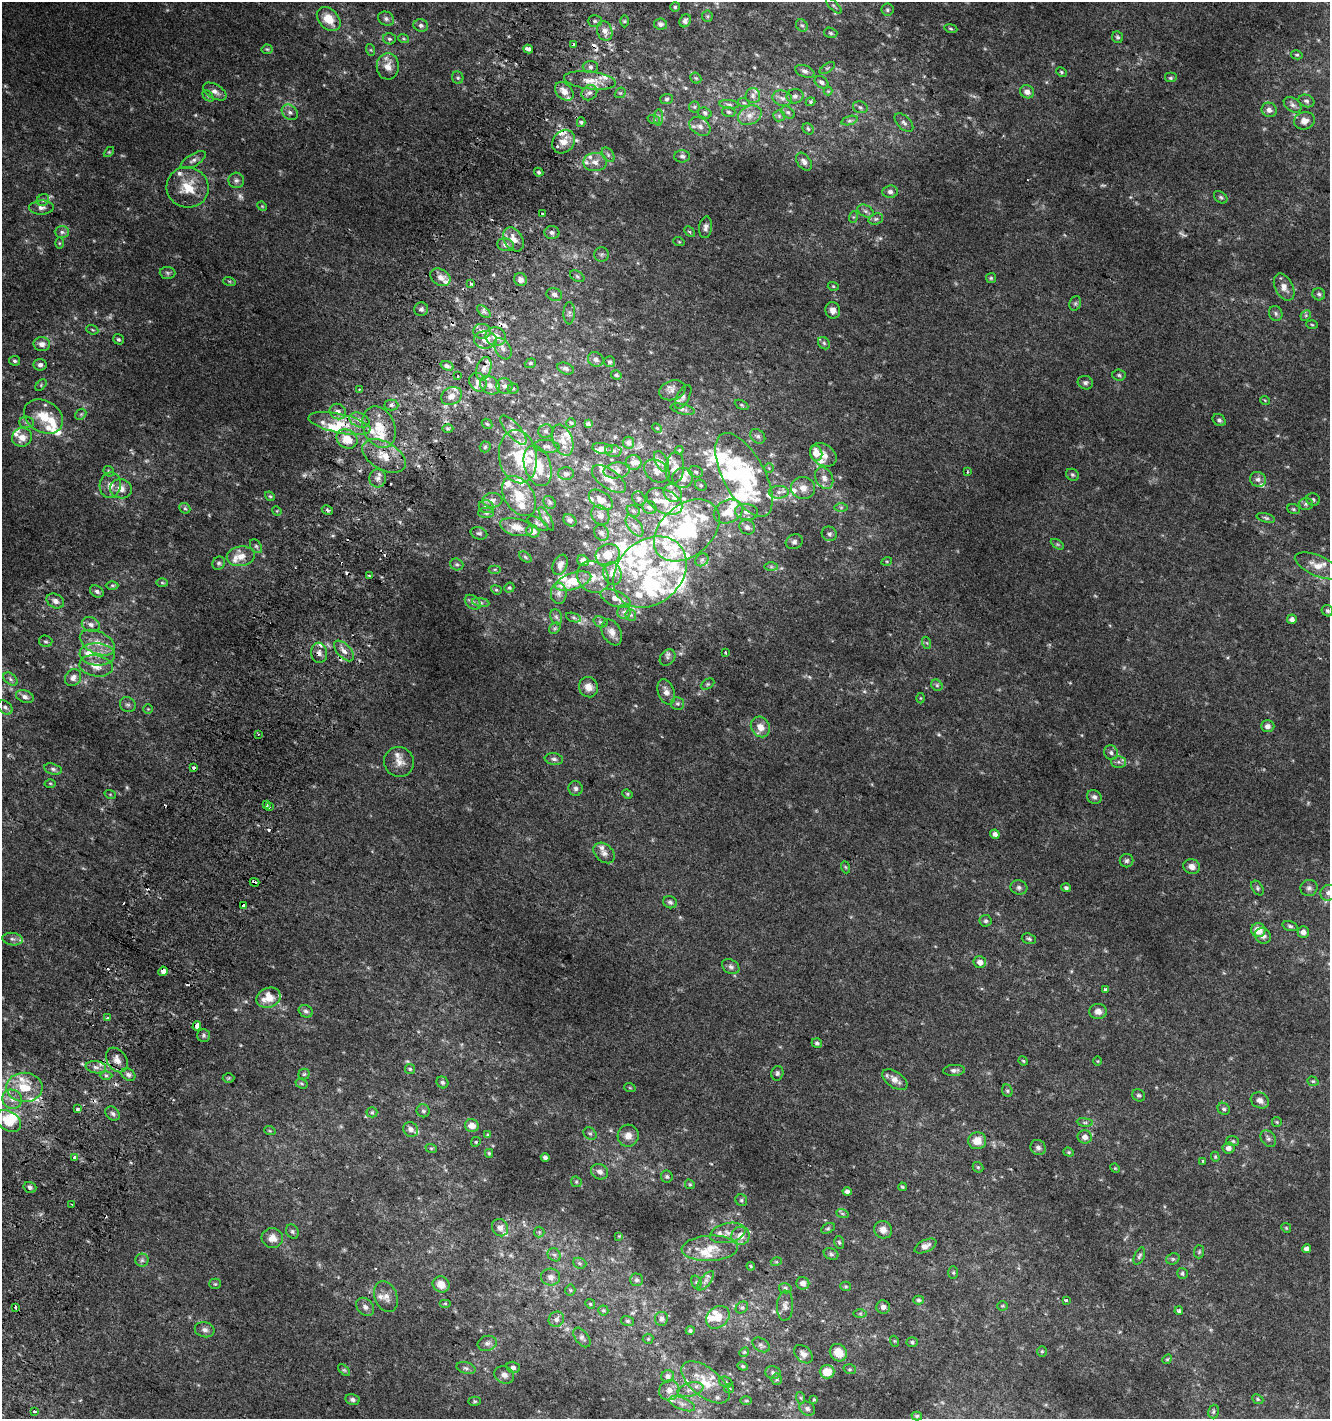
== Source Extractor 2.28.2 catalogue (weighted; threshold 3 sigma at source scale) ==
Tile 7 of 4 x 4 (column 3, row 2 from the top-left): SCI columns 2966-4293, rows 2853-4269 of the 5865 x 5714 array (HDU 1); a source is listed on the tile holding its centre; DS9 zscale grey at full resolution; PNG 1332 x 1421 px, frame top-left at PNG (2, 2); each listed source drawn as its Kron ellipse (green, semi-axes under 4 px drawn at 4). Shown black and unused: <1% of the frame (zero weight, under 2 of 3 exposures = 2% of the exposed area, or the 3 px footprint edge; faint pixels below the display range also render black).
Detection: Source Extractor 2.28.2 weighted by HDU 2 'WHT'; one run over the whole footprint, this tile lists its part. Background 0.0117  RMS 0.0064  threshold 0.0286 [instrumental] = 3 sigma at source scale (4.5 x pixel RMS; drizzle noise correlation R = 1.50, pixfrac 1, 0.0396/0.0396 arcsec/px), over >= 5 px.
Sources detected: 640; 14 too faint to see at this stretch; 3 inside a brighter object's white glare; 18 cosmic-ray / hot-pixel residue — neither listed nor drawn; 112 inside a brighter listed object's ellipse — not listed separately; the other 493 listed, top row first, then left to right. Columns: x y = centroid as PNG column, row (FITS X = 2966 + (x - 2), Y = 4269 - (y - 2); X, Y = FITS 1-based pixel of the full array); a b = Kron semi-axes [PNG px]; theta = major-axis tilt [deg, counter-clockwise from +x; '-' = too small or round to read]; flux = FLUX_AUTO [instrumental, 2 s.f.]
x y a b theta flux
834 6 10 3 -45 0.97
675 7 4 4 - 0.87
887 10 6 6 - 1.4
707 16 5 5 - 0.98
329 19 14 9 -46 10
386 19 8 6 -29 1.9
595 21 7 5 0 1.5
625 21 6 4 90 0.91
685 21 7 5 59 1.9
661 24 6 5 - 2.1
421 25 7 6 - 1.7
802 25 7 5 -48 1.3
951 28 6 3 -10 0.84
605 31 10 7 -71 4
831 33 7 5 -17 1.2
1118 37 6 5 - 1.2
389 39 6 5 - 1.2
404 39 5 3 - 0.71
573 45 4 3 - 2
267 49 5 5 - 0.85
528 49 5 3 - 24
371 50 6 4 -71 0.72
1297 55 6 4 -12 0.89
388 66 13 11 -87 5.7
590 67 8 6 -3 1.8
827 68 9 3 33 0.89
805 71 10 5 -21 2
1061 72 5 4 - 0.82
458 78 6 5 - 1.2
696 78 6 5 - 0.9
1170 78 6 5 - 1.2
590 80 26 9 -7 9.2
821 82 7 5 -36 1.9
215 91 13 7 -30 3.4
564 91 11 7 -46 5.1
828 91 4 4 - 0.6
1027 92 7 6 - 3.5
589 93 8 7 - 2.7
620 93 6 4 41 0.92
208 96 7 4 -45 0.85
753 96 7 7 - 2.2
795 96 8 7 - 2.2
782 98 10 7 -17 2.8
667 99 6 5 - 1.2
1306 101 8 6 -19 1.6
811 102 5 4 - 0.8
744 103 6 3 -18 0.8
729 104 10 4 -5 1.5
1293 105 10 6 -36 2.1
694 107 5 5 - 0.99
860 107 7 5 -16 1.5
1269 110 8 7 - 2.9
290 112 9 7 -39 2.5
729 112 7 5 -17 1.1
788 112 7 5 -38 1.2
705 113 7 5 -18 1.5
750 115 12 9 26 4.9
779 116 6 5 - 1.1
659 117 8 4 89 1.6
654 120 6 4 -19 0.97
849 121 8 3 19 1.2
1304 121 10 8 14 3.9
581 122 5 4 - 0.99
904 123 11 6 -44 2.3
700 126 11 8 -34 3.6
808 129 6 5 - 1
564 142 12 10 50 7.1
109 152 6 4 44 0.68
608 155 8 5 -55 1.4
682 156 8 6 1 1.6
193 160 14 6 31 2.8
595 162 12 9 1 4.5
804 162 10 6 -54 2.5
539 172 5 3 - 0.97
236 180 8 7 - 2
188 187 21 20 - 16
890 192 7 6 - 2.3
1221 197 7 5 -40 1.3
43 200 6 5 - 1.5
262 206 5 4 - 0.66
41 207 12 7 2 3.1
865 211 9 5 -27 1.8
542 214 3 2 - 1.2
853 217 6 4 71 0.74
876 219 7 5 20 1.5
706 227 11 6 82 2.5
62 232 7 6 - 2
552 232 7 6 - 1.9
689 232 6 4 -46 0.88
513 239 13 9 -60 6
679 242 5 3 - 0.63
59 243 6 4 -90 0.72
505 245 8 6 -12 2.3
601 254 7 7 - 1.5
167 273 8 6 -3 1.4
577 276 8 5 -31 1.2
440 277 11 8 -32 4.4
991 278 5 5 - 0.83
520 280 7 6 - 2.5
229 281 6 4 -18 0.86
471 283 3 3 - 3.3
833 286 5 3 - 0.61
1284 287 14 9 -63 4.9
554 294 8 6 -17 2.1
1319 294 6 6 - 1.5
1075 303 7 5 69 1.4
421 309 7 6 - 1.7
833 310 8 7 - 3.2
484 311 8 4 -44 1.8
569 313 11 5 89 2
1276 313 8 6 -72 1.6
1306 315 6 4 46 0.96
1312 325 5 3 - 0.66
92 330 6 4 -21 0.83
482 331 9 7 2 3.3
496 336 10 9 - 6
118 339 6 5 - 1.1
485 340 11 8 -2 5.6
824 343 7 5 -47 1.3
42 344 8 7 - 3.5
503 349 11 7 -59 3.3
596 359 8 7 - 2.7
15 361 5 4 - 1.3
610 362 5 5 - 1.4
530 363 6 4 21 0.95
40 365 6 6 - 2.5
447 366 7 4 -20 1.7
566 368 9 5 -21 2
484 369 12 7 73 4.4
616 375 5 4 - 1.1
1119 375 6 5 - 1.1
458 376 3 3 - 3.4
478 382 9 8 - 4.1
1085 383 8 6 -26 1.8
41 385 7 4 47 0.95
490 385 11 8 -38 4.2
504 386 8 7 - 2.6
359 389 4 3 - 0.83
513 389 5 5 - 0.93
672 390 13 9 19 3.4
451 396 11 8 28 4.3
683 397 13 6 62 2.4
1265 400 5 3 - 0.53
391 405 7 5 0 1.6
742 405 7 4 -27 0.97
683 409 12 5 -13 2
338 411 8 7 - 3.4
81 414 6 4 44 0.91
44 417 21 15 -32 14
359 420 10 7 -21 4.1
1219 420 7 5 -37 1.5
27 422 7 5 -3 1.5
339 423 32 9 -12 17
571 423 4 4 - 0.93
487 424 6 4 -43 0.99
588 424 4 4 - 1.4
379 427 21 16 -67 17
657 428 5 3 - 0.62
448 429 5 3 - 0.88
513 430 18 7 -49 5.3
546 431 7 6 - 2
758 436 8 6 -44 1.9
22 437 10 9 - 6.9
347 439 11 9 -33 12
563 440 16 9 -70 6.1
628 443 6 5 - 1.9
547 446 12 6 -7 2.3
485 447 5 5 - 0.99
603 448 10 5 -7 2.5
679 450 4 4 - 0.69
613 451 8 6 -9 1.8
816 453 8 6 -75 7.1
823 455 14 10 -35 5.5
384 456 24 14 -30 15
518 457 27 19 -81 20
661 461 11 6 -62 2.8
633 462 8 7 - 3.2
538 466 21 13 -71 13
675 468 15 9 85 5.2
769 468 5 5 - 0.82
617 470 13 8 7 3.8
109 471 6 4 -44 1
657 471 14 10 -36 4.4
696 472 7 5 -18 1.3
967 472 4 2 - 0.64
566 474 8 6 -1 1.8
744 475 46 21 -61 63
1073 475 7 5 -31 1.2
378 478 9 8 - 3.6
683 478 10 10 - 5.6
824 478 11 8 -64 4.3
609 479 20 9 -36 6.1
1258 479 8 7 - 2.6
110 485 13 10 76 5.1
701 485 6 5 - 0.96
803 488 12 11 - 5.8
121 489 11 9 -8 5.3
779 492 10 6 2 3.3
673 493 9 8 - 3.4
270 496 5 4 - 0.82
519 496 22 14 -57 13
639 499 7 6 - 1.6
1313 499 7 6 - 1.4
492 500 10 7 5 2.8
601 500 13 8 -34 5.3
664 501 19 11 -27 8.9
550 502 7 5 -53 1.2
1306 504 7 6 - 1.7
486 507 7 6 - 2
650 507 7 6 - 2.3
841 507 7 4 0 1.2
185 508 6 5 - 1.1
1294 509 6 5 - 0.99
327 510 6 4 -28 1.2
277 511 5 4 - 0.65
633 511 7 5 -22 1.3
728 511 15 11 24 11
747 512 11 8 -9 4.2
486 513 8 5 0 1.4
600 515 10 8 -58 3.3
1266 518 9 4 -15 1.3
546 519 13 4 -60 1.9
570 520 7 5 -40 1.6
538 524 11 5 -31 1.5
634 526 12 6 -52 3.2
516 527 17 8 -14 5.9
747 527 8 7 - 2.4
687 530 37 25 41 61
533 531 7 6 - 3.8
479 533 8 6 -16 1.4
601 533 8 7 - 1.9
829 534 8 7 - 2.1
794 542 8 7 - 1.9
1057 544 7 4 -31 0.95
256 546 8 5 -54 1.4
608 555 12 10 24 9.2
241 556 14 10 8 6.9
525 557 7 4 -37 1
702 560 7 6 - 1.8
583 561 6 5 - 3.4
887 561 5 3 - 0.66
219 563 7 6 - 1.3
457 564 6 6 - 1.4
560 565 10 7 67 3
1318 566 24 10 -23 8.5
771 567 7 4 0 1
495 569 6 4 0 0.94
650 572 40 31 42 59
612 574 11 9 -75 6.1
369 576 3 2 - 0.62
593 577 17 14 -45 8.1
573 581 19 8 18 18
162 583 6 4 -2 0.95
112 585 6 4 0 1.1
509 588 5 4 - 1
496 590 5 4 - 0.88
97 591 7 5 -33 1.8
559 593 10 8 89 2.8
615 598 16 7 -22 5.2
55 601 9 7 -28 3.3
473 602 9 6 -41 2.2
481 602 9 4 -9 1.7
1327 611 6 5 - 1.3
624 612 7 6 - 1.9
631 615 6 5 - 1.2
556 617 8 6 -67 1.4
574 618 8 3 -19 1.1
1292 619 5 4 - 2.8
600 622 7 5 -19 1.2
91 625 9 7 -23 3
555 628 6 5 - 1.1
612 632 14 9 -63 4.8
46 641 7 5 -14 1.3
97 643 19 11 -26 8.8
927 643 6 4 -71 0.84
344 651 12 6 -47 3.8
725 652 3 2 - 1.5
319 653 10 8 -82 3
97 654 18 11 -4 9.6
667 657 9 7 49 2
96 666 17 10 -9 8.3
73 678 9 7 51 3.4
10 679 8 5 -38 1.6
708 684 7 5 26 1.1
937 685 6 5 - 1.1
588 687 10 9 - 5.4
666 692 13 8 -69 4.2
25 697 9 6 -20 2.5
920 698 5 3 - 0.56
677 704 6 6 - 1.3
128 705 8 7 - 1.9
5 707 8 6 -40 1.9
148 709 5 4 - 0.77
1268 726 7 6 - 2.5
760 727 11 9 -57 5.7
258 734 3 3 - 0.72
1111 752 7 6 - 2
554 759 9 5 -8 2
399 762 15 14 - 6.2
1118 762 7 6 - 1.7
193 768 3 3 - 4
53 769 9 5 -16 1.6
50 783 5 3 - 0.66
576 788 7 7 - 1.9
110 794 6 3 -19 0.57
627 794 5 4 - 0.79
1094 797 8 6 -35 1.9
267 805 3 3 - 2.3
269 806 3 3 - 1.8
995 834 5 4 - 2.7
604 853 12 8 -42 3.3
1127 861 7 6 - 1.6
1192 866 8 7 - 4.1
845 867 6 4 -70 0.73
254 882 5 3 - 8.6
1019 887 8 7 - 1.9
1066 888 5 4 - 1.4
1257 888 8 5 -55 1.3
1309 888 8 8 - 2.1
1328 893 8 7 - 2.5
670 902 7 6 - 1.6
243 905 3 3 - 9.6
986 921 6 6 - 1.3
1290 926 8 4 -16 1.3
1258 930 7 7 - 7.4
1303 932 5 5 - 3.4
1263 936 8 7 - 2.9
12 939 10 6 -9 2
1029 939 7 5 -18 1.2
980 962 6 6 - 4.2
731 967 9 6 -32 2.1
163 971 5 4 - 3.3
1105 989 4 3 - 2.1
268 998 12 10 19 11
306 1011 7 6 - 1.6
1098 1011 9 7 -3 3.7
108 1018 3 3 - 2.1
197 1026 5 3 - 11
204 1035 6 6 - 1.4
817 1043 5 5 - 1.4
117 1060 13 9 -57 5.2
1023 1061 5 4 - 0.74
1098 1061 4 3 - 0.5
96 1067 10 6 -8 2.5
410 1069 5 5 - 0.85
954 1070 11 5 3 2.2
777 1073 7 6 - 1.5
304 1074 5 5 - 0.94
106 1075 6 4 -1 1.1
128 1075 7 5 -33 1.9
229 1078 6 5 - 0.84
895 1080 14 8 -35 5.4
1313 1081 6 4 -19 0.86
442 1082 6 5 - 1.4
301 1084 6 4 -19 0.94
24 1087 18 14 -2 16
630 1088 6 3 -19 0.64
1007 1091 6 5 - 1.1
1138 1095 6 6 - 1.4
12 1099 10 9 - 4.2
1260 1100 9 7 -28 3.8
77 1109 3 3 - 1.1
1224 1109 6 5 - 1.5
423 1111 6 6 - 1.4
372 1112 5 5 - 0.95
113 1114 8 6 -44 1.8
8 1121 14 9 -34 13
1085 1122 8 4 -8 1.3
1277 1122 5 4 - 0.77
472 1126 7 6 - 5.8
411 1129 8 7 - 2.8
270 1131 6 3 -18 0.66
590 1134 7 5 -40 1.3
488 1135 4 3 - 0.79
628 1136 11 10 - 5.1
1085 1137 7 6 - 3.8
1268 1139 9 6 -51 2.1
977 1141 9 8 - 7.6
1233 1141 6 5 - 1
476 1142 5 4 - 0.81
1038 1147 8 7 - 2.1
431 1148 6 3 -18 0.77
1228 1148 6 5 - 3
1069 1152 5 4 - 0.78
489 1153 4 3 - 0.8
545 1157 4 4 - 1.6
1215 1157 5 4 - 0.77
75 1158 3 3 - 4.7
1203 1161 3 3 - 1.3
978 1167 6 4 -43 0.89
1115 1168 5 4 - 0.63
600 1172 9 7 -26 3.3
667 1177 6 6 - 1.4
576 1182 5 5 - 0.95
690 1184 5 4 - 0.86
30 1187 6 5 - 1.7
902 1187 4 3 - 0.76
847 1192 4 4 - 2.3
741 1200 6 5 - 1
71 1204 3 2 - 0.76
842 1213 6 4 -19 1
500 1228 9 7 -56 3.7
828 1228 7 5 29 0.99
1286 1228 5 4 - 0.7
883 1230 9 8 - 4.2
292 1231 7 6 - 1.5
539 1232 5 5 - 0.91
728 1233 18 9 13 5.4
619 1236 3 3 - 0.53
741 1236 9 9 - 7.1
272 1238 10 10 - 5.2
839 1242 6 5 - 0.95
925 1246 12 6 26 3.2
710 1248 28 12 3 11
1306 1249 4 4 - 2.8
1199 1252 6 5 - 0.93
831 1254 7 5 -23 1.3
554 1255 7 6 - 1.6
1139 1256 9 5 65 1.5
1173 1259 7 5 20 1.2
142 1260 6 6 - 1.6
776 1262 5 3 - 0.59
580 1263 7 5 -21 1.3
751 1266 4 3 - 0.66
953 1273 6 5 - 0.94
1182 1273 6 5 - 1.2
551 1277 9 8 - 3.3
636 1280 6 6 - 1.4
706 1281 12 5 50 2
696 1282 7 5 -71 1.1
803 1283 6 6 - 3
215 1284 5 5 - 0.91
441 1284 9 7 -30 6.8
846 1286 5 4 - 0.81
785 1288 6 5 - 1.3
570 1290 5 5 - 0.82
386 1296 16 11 -70 5
919 1300 5 4 - 1.2
1066 1300 3 3 - 3.5
445 1304 6 4 0 0.88
590 1304 5 4 - 0.79
785 1306 15 8 87 3.2
1002 1306 5 4 - 0.7
365 1307 10 7 -46 2.8
742 1307 7 5 39 1.2
883 1307 7 6 - 2.4
15 1308 3 3 - 2.9
603 1310 5 5 - 0.83
1179 1311 4 3 - 2.6
860 1313 6 4 0 1.1
718 1317 13 10 41 8
556 1319 8 7 - 2.9
661 1319 7 6 - 2.2
628 1321 6 5 - 1.2
205 1330 10 7 -12 2.6
690 1331 4 4 - 1.3
582 1337 11 6 -52 2.1
648 1339 5 5 - 0.88
894 1341 5 3 - 0.59
912 1342 5 5 - 1.1
487 1343 9 7 14 2.4
761 1345 9 6 -33 1.7
1042 1351 5 5 - 0.88
744 1352 5 4 - 0.68
838 1353 9 8 - 9.3
803 1354 11 7 -44 3.2
1167 1359 5 4 - 0.73
743 1366 5 4 - 0.92
513 1367 7 5 -14 2
466 1368 10 5 -15 1.9
850 1369 6 5 - 0.92
344 1370 7 4 -44 1
827 1372 7 6 - 9.8
773 1373 8 6 -11 1.7
504 1375 10 8 -25 3.2
668 1376 6 6 - 2.7
777 1379 5 5 - 0.98
706 1382 28 14 -38 15
726 1382 7 5 -21 1.2
729 1388 5 4 - 0.78
690 1389 13 6 14 3.7
669 1390 10 9 - 4.3
801 1398 6 4 -71 0.81
352 1399 7 5 -13 1.6
814 1399 3 2 - 0.51
1258 1399 6 4 -24 0.86
475 1401 6 4 -2 0.96
746 1401 6 4 0 0.7
682 1404 14 6 -22 3.2
807 1409 8 6 -30 1.8
34 1411 3 3 - 2.6
1213 1412 7 5 74 1.3
917 1416 5 4 - 0.99
Overlapping masked pixels (flux is a lower limit): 7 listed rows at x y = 528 49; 339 423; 379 427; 384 456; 319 653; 254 882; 163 971
Isophote crosses this tile's border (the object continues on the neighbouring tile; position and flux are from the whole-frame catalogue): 1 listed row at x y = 1328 893